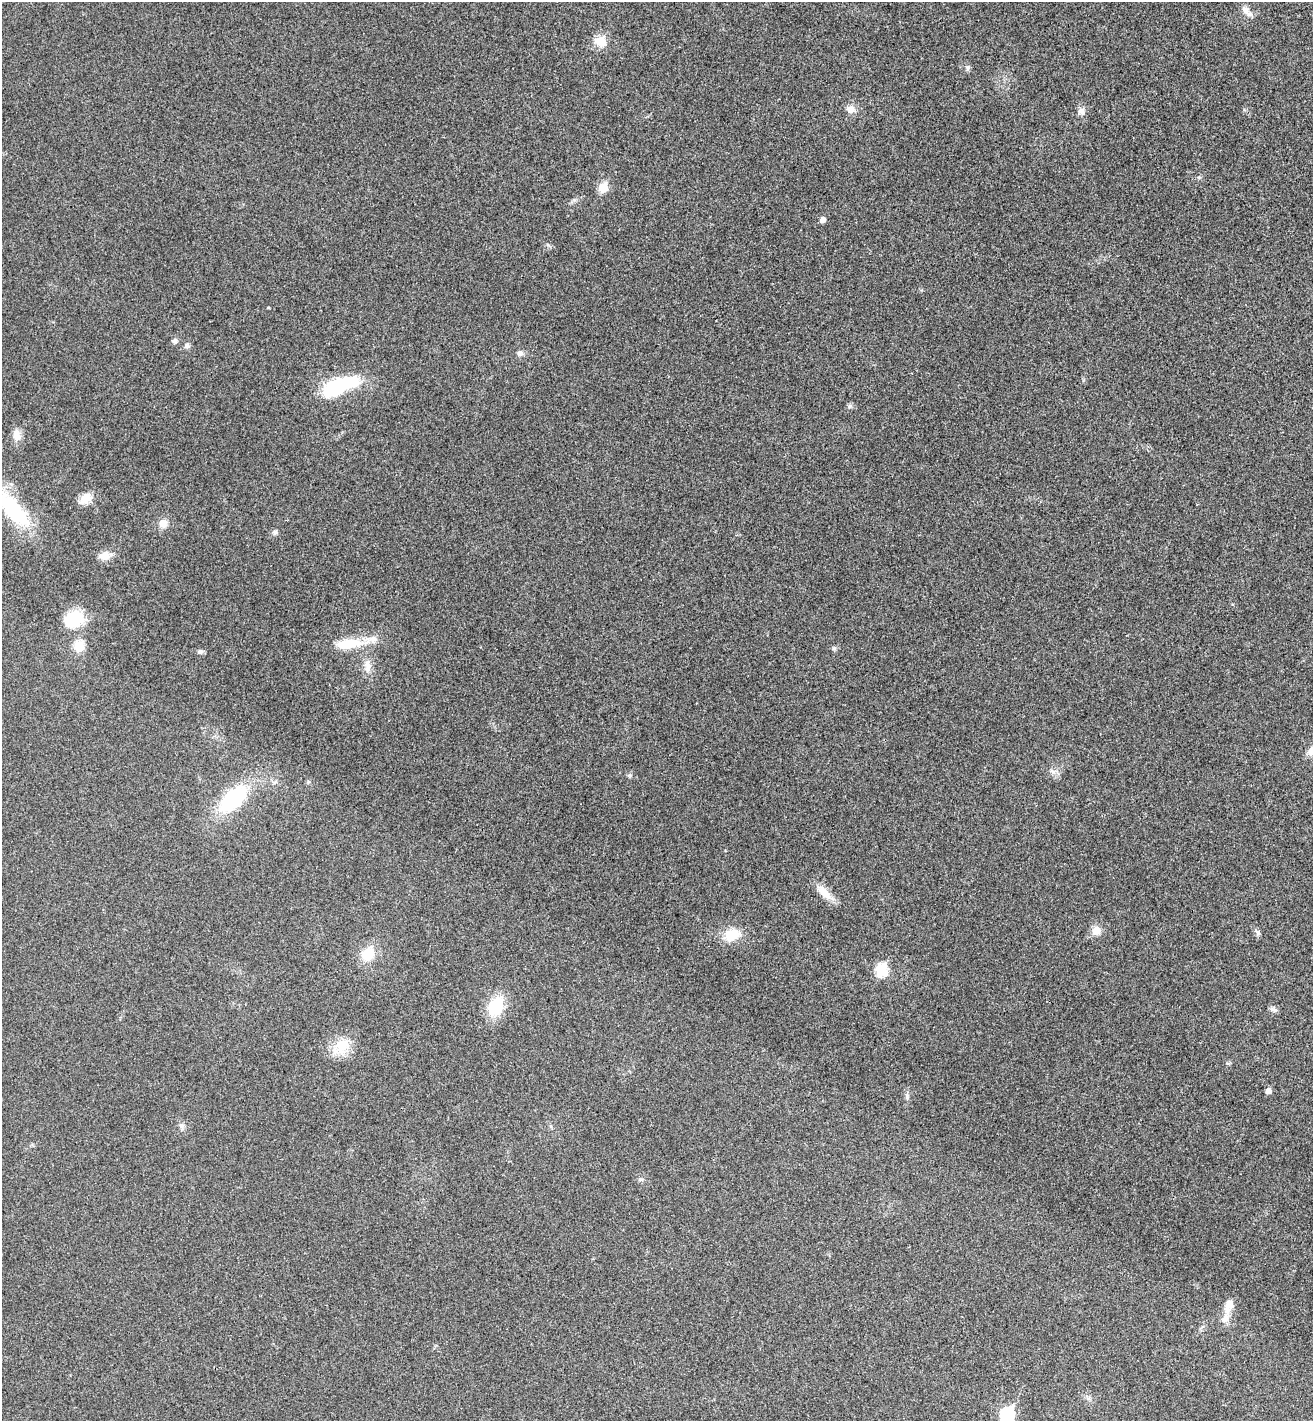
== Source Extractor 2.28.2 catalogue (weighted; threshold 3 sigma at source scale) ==
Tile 6 of 4 x 4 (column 2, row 2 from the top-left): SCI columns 1509-2819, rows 2873-4291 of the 5774 x 5741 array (HDU 1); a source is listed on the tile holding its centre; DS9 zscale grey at full resolution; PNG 1315 x 1423 px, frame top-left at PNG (2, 2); no overlay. Shown black and unused: <1% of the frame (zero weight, under 3 of 4 exposures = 6% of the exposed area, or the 3 px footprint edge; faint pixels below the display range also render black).
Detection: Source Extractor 2.28.2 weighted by HDU 2 'WHT'; one run over the whole footprint, this tile lists its part. Background 0.0453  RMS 0.007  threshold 0.0314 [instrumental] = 3 sigma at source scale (4.5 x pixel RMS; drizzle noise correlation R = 1.50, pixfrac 1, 0.05/0.05 arcsec/px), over >= 5 px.
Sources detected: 43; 1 inside a brighter object's white glare — not listed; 1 inside a brighter listed object's ellipse — not listed separately; the other 41 listed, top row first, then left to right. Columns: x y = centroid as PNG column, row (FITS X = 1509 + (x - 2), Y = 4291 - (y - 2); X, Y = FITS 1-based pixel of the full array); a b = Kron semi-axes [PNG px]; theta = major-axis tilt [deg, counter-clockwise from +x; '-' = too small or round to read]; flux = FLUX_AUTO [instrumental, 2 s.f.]
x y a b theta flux
1247 11 19 7 -43 4.5
600 41 13 10 -3 10
968 68 6 6 - 1.6
851 109 11 9 2 4.6
1081 111 9 8 - 3.3
603 188 6 5 - 23
823 219 5 5 - 3.1
268 307 4 3 - 0.55
175 341 7 6 - 1.9
187 346 8 7 - 2
520 353 8 8 - 2.4
334 388 24 14 29 51
17 435 15 10 -78 5.9
86 498 16 12 38 7.6
13 509 53 21 -49 52
163 523 10 10 - 5.3
275 532 7 6 - 1.7
104 556 14 10 -5 6.2
74 619 20 15 24 29
348 644 40 13 7 20
79 646 10 9 - 13
834 648 6 5 - 1.2
200 652 8 6 0 1.9
368 666 16 9 -88 6.2
1312 750 14 8 46 5.7
1052 771 9 4 -1 1.9
233 799 26 14 43 66
824 892 23 11 -47 8.9
1096 931 12 10 63 6
1257 932 8 6 -53 1.8
732 934 20 15 18 14
368 954 14 12 50 16
881 970 7 6 - 52
496 1006 18 14 59 29
1273 1009 11 5 -13 1.9
342 1048 25 18 47 15
1268 1091 5 5 - 4.2
907 1096 11 5 -89 2.1
182 1126 7 4 -72 1.6
1229 1305 19 10 72 8.5
1007 1414 8 7 - 83
Overlapping masked pixels (flux is a lower limit): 1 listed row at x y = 233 799
Isophote crosses this tile's border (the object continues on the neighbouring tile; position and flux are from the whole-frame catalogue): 3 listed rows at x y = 13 509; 1312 750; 1007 1414
Unlisted compact peaks at least as high as the median listed source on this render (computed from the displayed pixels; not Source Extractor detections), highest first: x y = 850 406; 548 245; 630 775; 574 200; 640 1179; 1199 177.